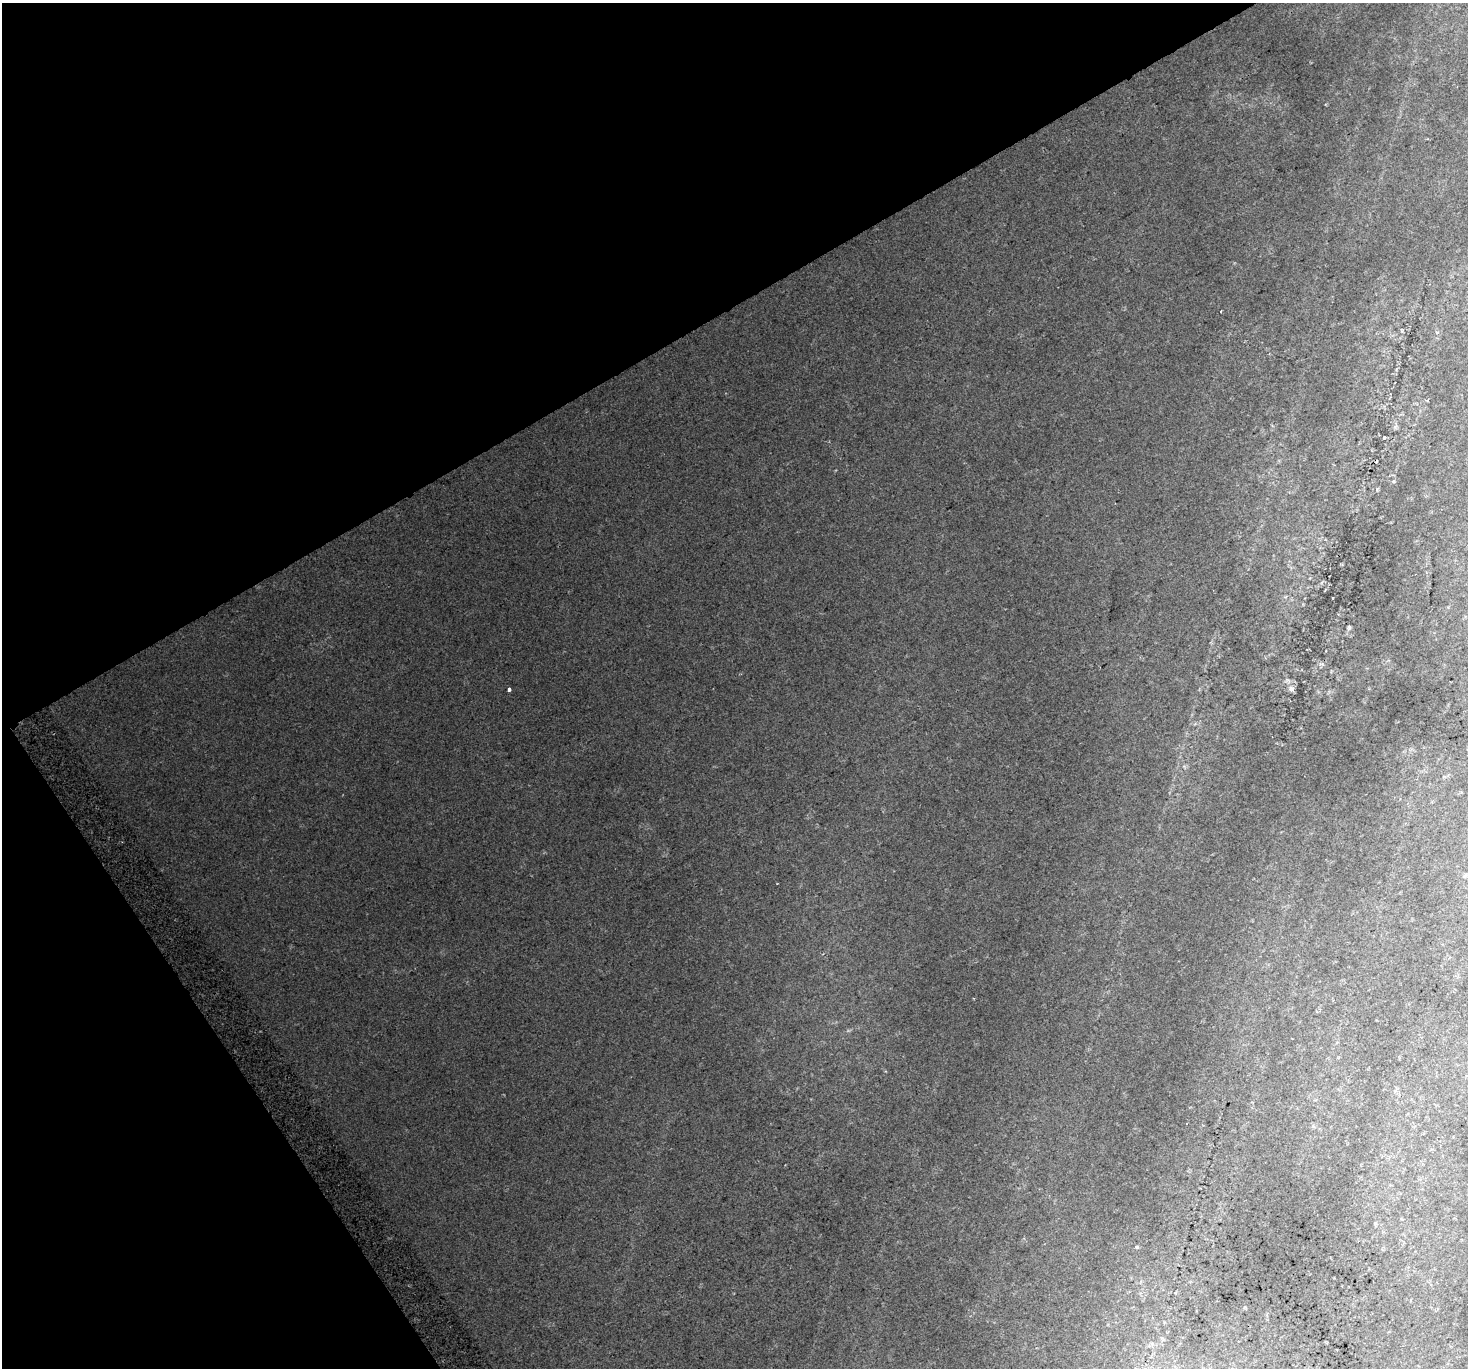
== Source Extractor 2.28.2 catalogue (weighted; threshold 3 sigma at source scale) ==
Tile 5 of 4 x 4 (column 1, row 2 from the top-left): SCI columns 41-1506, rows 2948-4313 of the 5943 x 5816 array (HDU 1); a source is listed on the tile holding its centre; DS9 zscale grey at full resolution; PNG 1470 x 1370 px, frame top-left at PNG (2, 3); no overlay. Shown black and unused: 30% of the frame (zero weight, under 2 of 3 exposures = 8% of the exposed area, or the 3 px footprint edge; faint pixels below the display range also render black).
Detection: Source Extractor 2.28.2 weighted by HDU 2 'WHT'; one run over the whole footprint, this tile lists its part. Background 0.0815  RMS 0.013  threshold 0.0589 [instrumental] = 3 sigma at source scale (4.5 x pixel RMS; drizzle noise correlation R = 1.50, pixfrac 1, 0.0396/0.0396 arcsec/px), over >= 5 px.
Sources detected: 6; all 6 listed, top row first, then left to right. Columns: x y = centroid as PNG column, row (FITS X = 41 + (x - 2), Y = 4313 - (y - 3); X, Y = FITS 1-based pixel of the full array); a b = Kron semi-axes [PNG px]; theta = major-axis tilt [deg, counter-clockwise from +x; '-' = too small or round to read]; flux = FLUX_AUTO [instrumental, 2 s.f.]
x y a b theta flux
1221 311 3 2 - 1.9
1384 437 3 2 - 1
1349 627 7 4 87 2.1
509 689 4 3 - 9.7
1292 689 7 4 -90 2.9
1136 1247 3 3 - 4.5